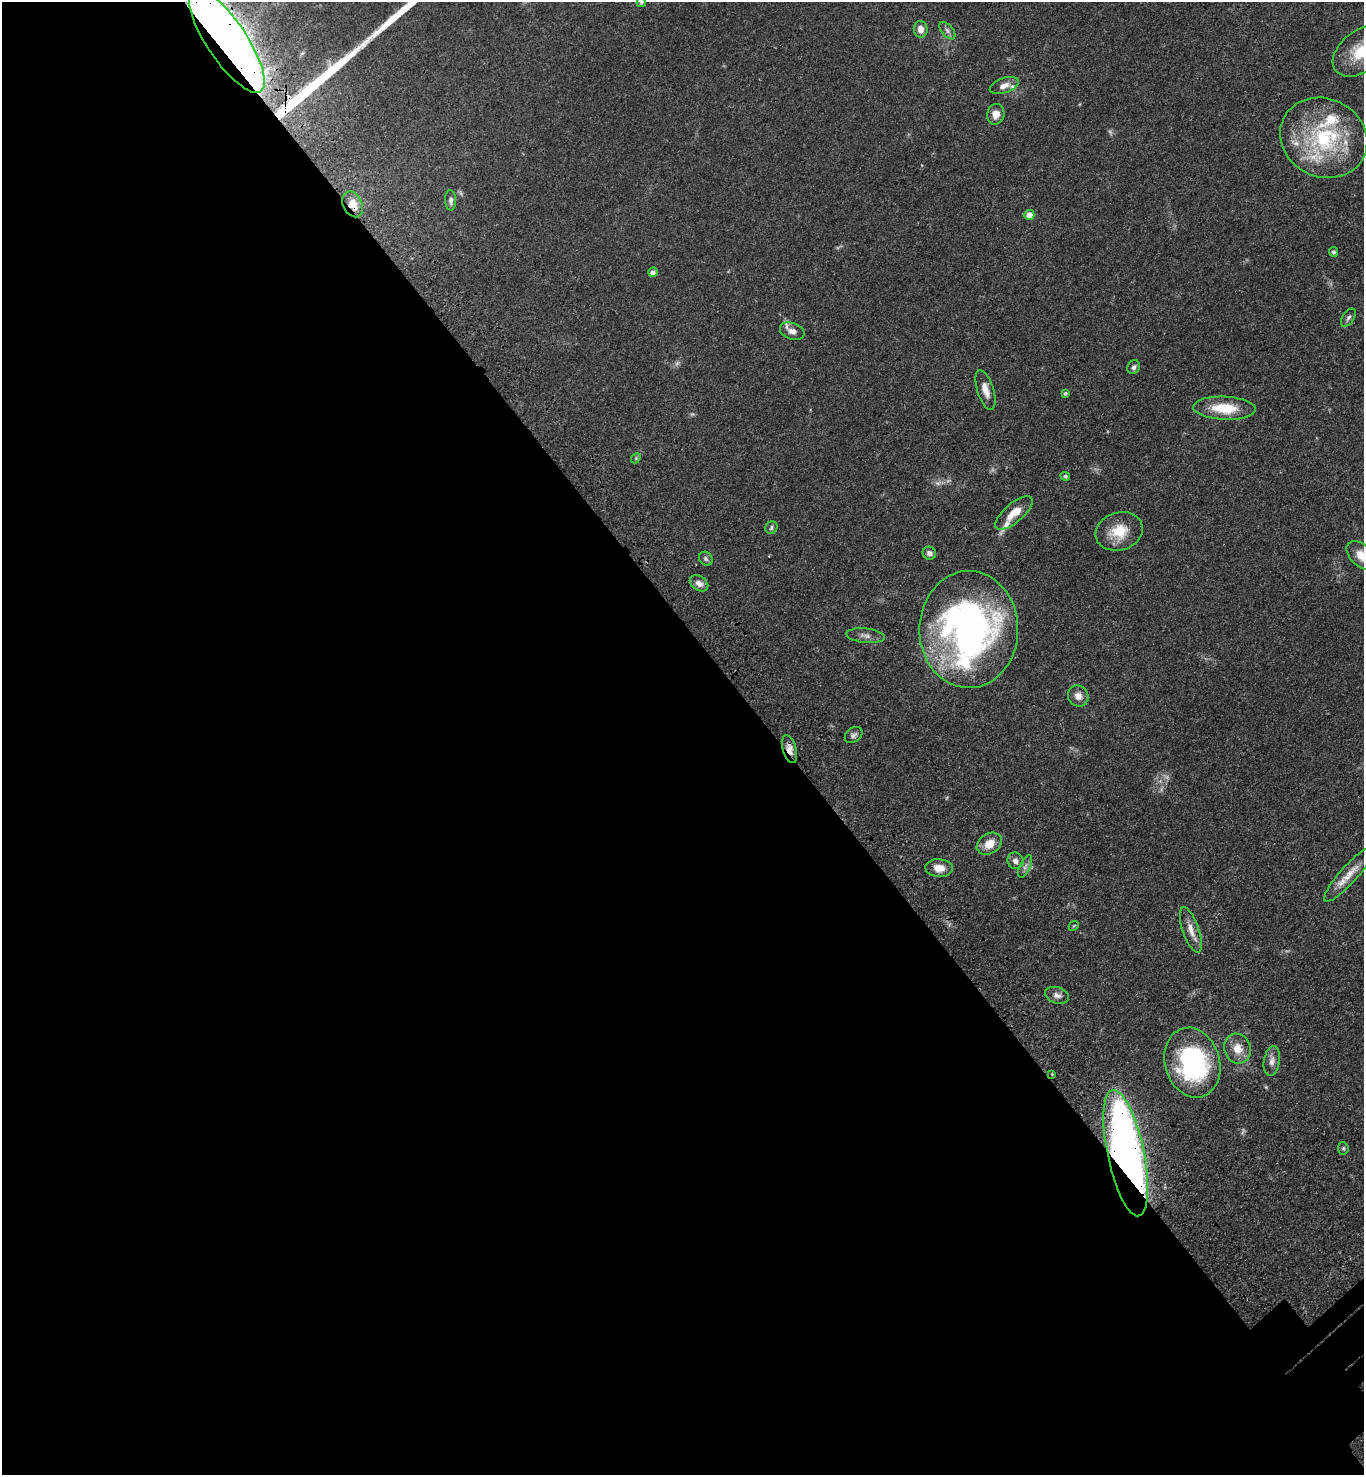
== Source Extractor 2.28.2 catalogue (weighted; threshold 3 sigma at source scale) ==
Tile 9 of 4 x 4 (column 1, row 3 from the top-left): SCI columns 250-1611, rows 1573-3045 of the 6090 x 6092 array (HDU 1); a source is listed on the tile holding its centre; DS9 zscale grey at full resolution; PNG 1366 x 1477 px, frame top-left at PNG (2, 2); each listed source drawn as its Kron ellipse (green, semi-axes under 4 px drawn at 4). Shown black and unused: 57% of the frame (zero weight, under 3 of 4 exposures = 6% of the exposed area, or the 3 px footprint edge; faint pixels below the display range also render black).
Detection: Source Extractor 2.28.2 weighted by HDU 2 'WHT'; one run over the whole footprint, this tile lists its part. Background 0.0438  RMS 0.0052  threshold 0.0233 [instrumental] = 3 sigma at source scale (4.5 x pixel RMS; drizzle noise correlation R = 1.50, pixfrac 1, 0.05/0.05 arcsec/px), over >= 5 px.
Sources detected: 59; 3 too faint to see at this stretch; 2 long thin detections or spike segments (spike, bleed or trail) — neither listed nor drawn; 7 inside a brighter listed object's ellipse — not listed separately; the other 47 listed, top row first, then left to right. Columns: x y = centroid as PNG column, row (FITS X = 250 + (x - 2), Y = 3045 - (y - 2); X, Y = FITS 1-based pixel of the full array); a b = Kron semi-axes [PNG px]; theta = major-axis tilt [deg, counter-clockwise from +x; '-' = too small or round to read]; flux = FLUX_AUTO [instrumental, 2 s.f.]
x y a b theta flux
641 2 5 4 - 0.78
921 29 8 7 - 3.4
947 31 10 5 -50 1.6
227 41 61 20 -56 710
1361 51 32 20 38 19
1004 85 15 7 19 3.4
996 114 10 8 75 4.6
1324 138 44 39 -26 51
451 200 10 5 -88 1.7
353 204 13 9 -64 7.9
1029 215 5 5 - 5.3
1333 252 5 4 - 1.2
653 272 5 4 - 2.2
1348 318 10 5 57 1.5
792 331 12 8 -19 3
1134 367 7 6 - 1.4
985 390 21 8 -73 5.1
1065 393 4 4 - 1
1224 408 31 11 -2 16
636 458 5 4 - 0.64
1065 476 5 4 - 0.91
1014 513 23 9 41 8.2
771 528 6 5 - 1.2
1119 531 24 19 17 13
929 553 7 6 - 2.3
1362 556 18 10 -42 7.1
706 559 7 6 - 1.4
699 583 10 7 -34 2.7
969 629 58 49 90 210
866 636 19 7 -5 2.8
1078 696 11 10 - 3.6
854 735 10 7 37 1.7
789 749 14 7 -75 3.6
989 844 13 10 33 7
1015 861 8 8 - 2.5
1025 866 12 5 66 1.9
939 868 13 9 -4 5.7
1349 874 36 8 48 7.7
1074 926 5 3 - 0.44
1191 930 24 8 -71 5.3
1057 995 12 8 -18 2.4
1237 1049 15 13 -71 6.9
1272 1061 15 8 81 2.9
1192 1063 35 27 -74 74
1052 1074 3 3 - 0.45
1343 1148 6 5 - 0.79
1126 1153 64 18 -78 350
Overlapping masked pixels (flux is a lower limit): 4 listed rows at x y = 227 41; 353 204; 789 749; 1126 1153
Isophote crosses this tile's border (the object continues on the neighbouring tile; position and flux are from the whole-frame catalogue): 4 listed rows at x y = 641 2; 227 41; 1361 51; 1362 556